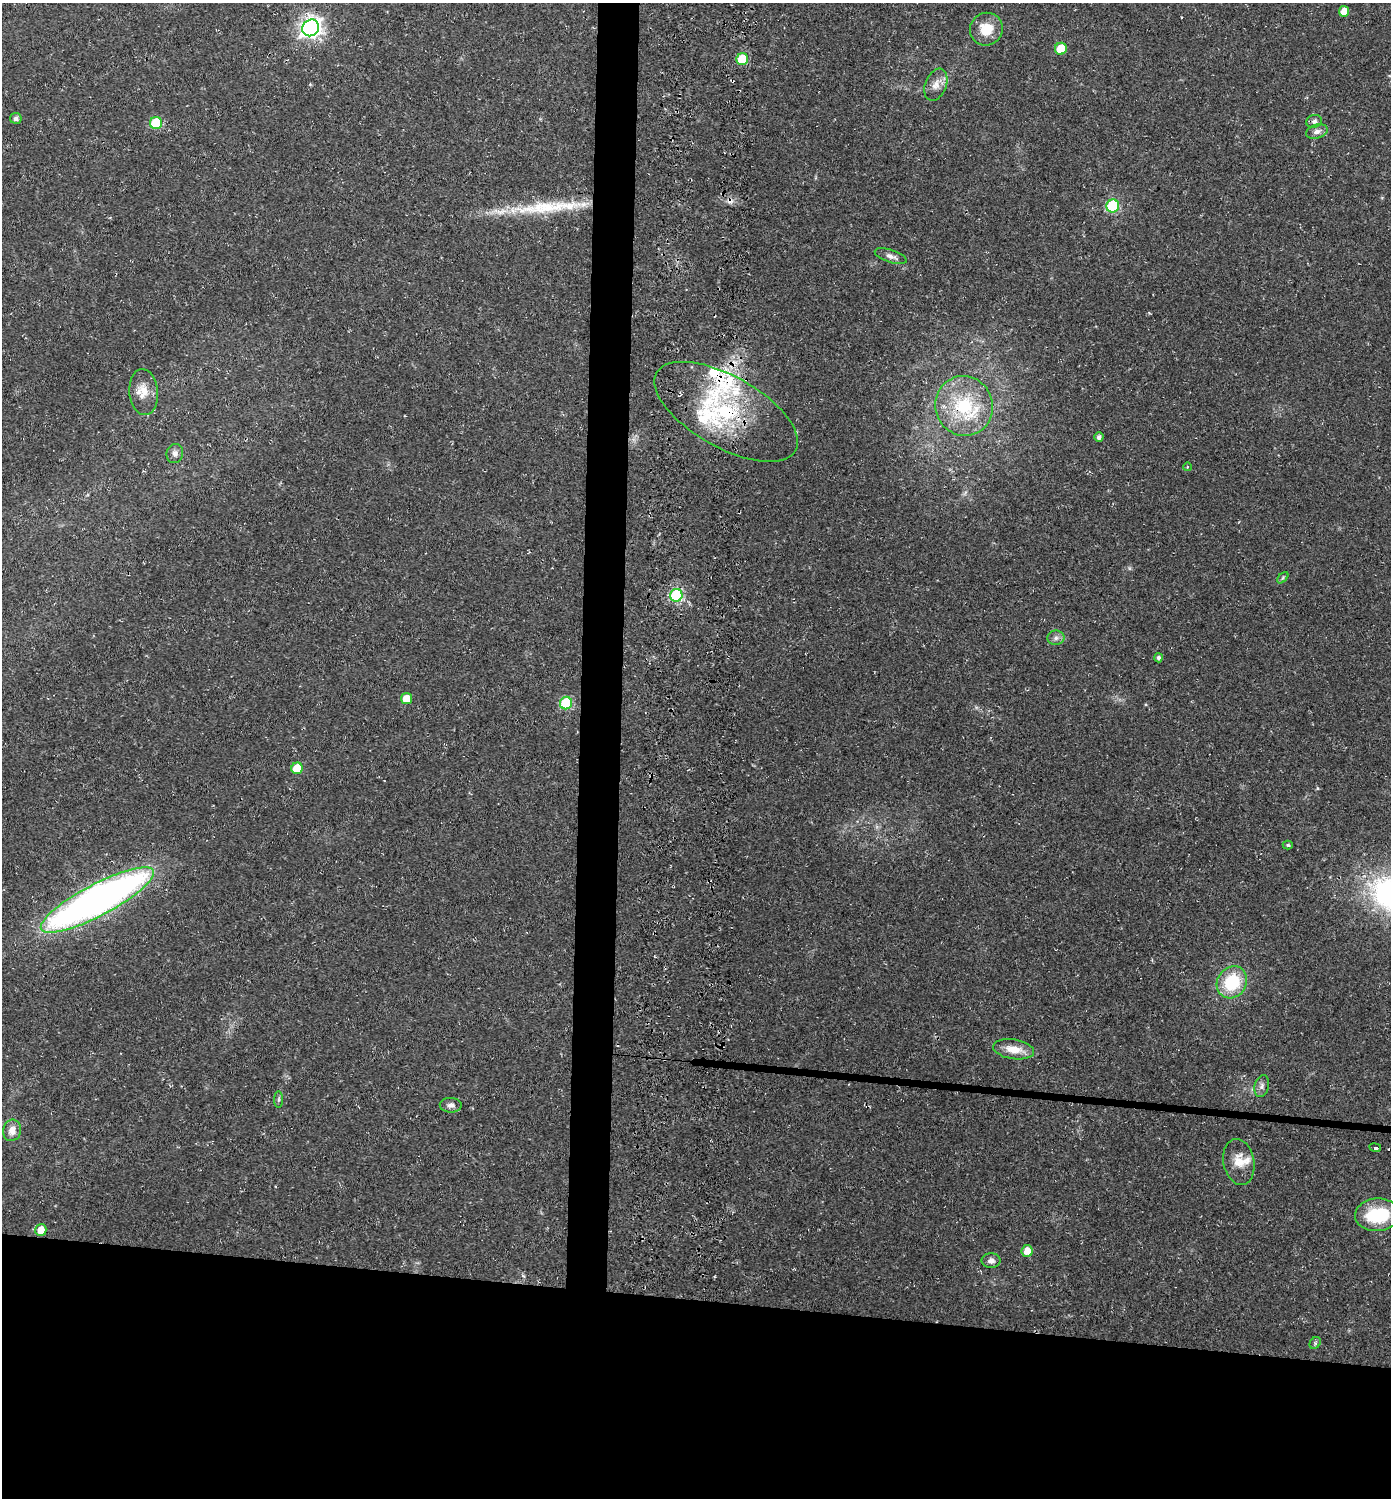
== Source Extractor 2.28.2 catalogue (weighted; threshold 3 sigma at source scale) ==
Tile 8 of 3 x 3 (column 2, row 3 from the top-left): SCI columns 1730-3118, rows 7-1502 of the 4851 x 4504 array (HDU 1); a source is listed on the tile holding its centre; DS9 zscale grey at full resolution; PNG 1393 x 1500 px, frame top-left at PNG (2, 3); each listed source drawn as its Kron ellipse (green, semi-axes under 4 px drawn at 4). Shown black and unused: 16% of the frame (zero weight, under 3 of 4 exposures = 5% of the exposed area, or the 3 px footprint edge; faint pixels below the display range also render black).
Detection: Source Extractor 2.28.2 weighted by HDU 2 'WHT'; one run over the whole footprint, this tile lists its part. Background 0.0178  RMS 0.0032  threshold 0.0146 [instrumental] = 3 sigma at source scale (4.5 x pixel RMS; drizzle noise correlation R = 1.50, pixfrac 1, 0.0396/0.0396 arcsec/px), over >= 5 px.
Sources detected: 48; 1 inside a brighter object's white glare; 2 cosmic-ray / hot-pixel residue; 1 long thin detection or spike segment (spike, bleed or trail) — neither listed nor drawn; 4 inside a brighter listed object's ellipse — not listed separately; the other 40 listed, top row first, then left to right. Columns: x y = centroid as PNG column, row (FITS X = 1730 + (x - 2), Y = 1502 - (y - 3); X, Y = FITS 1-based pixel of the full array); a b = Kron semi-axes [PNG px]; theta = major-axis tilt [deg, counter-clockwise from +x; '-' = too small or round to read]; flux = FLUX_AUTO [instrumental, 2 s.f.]
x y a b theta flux
1344 11 5 5 - 3.5
311 28 9 8 - 170
986 29 17 16 - 6.8
1061 49 6 6 - 7.7
742 59 6 6 - 14
936 85 17 10 68 2.9
16 118 6 5 - 1.1
1314 121 8 6 13 0.96
156 123 6 6 - 17
1317 132 11 7 17 1.5
1113 206 6 6 - 30
891 256 16 6 -18 1.6
144 392 23 14 -85 4.8
964 406 30 28 -70 22
726 412 80 35 -29 42
1099 437 5 4 - 1.3
175 453 10 8 73 1.4
1187 467 4 3 - 0.29
1283 578 7 4 45 0.5
676 595 6 6 - 37
1056 638 8 7 - 1.3
1158 658 4 4 - 0.97
406 698 5 5 - 4
566 703 6 6 - 21
297 768 6 5 - 8.9
1288 845 5 4 - 0.52
97 900 63 16 28 200
1232 982 17 14 55 16
1014 1049 21 9 -9 4.9
1262 1086 11 7 75 1.3
279 1100 8 4 89 0.6
451 1105 11 7 -1 1.4
12 1130 11 9 76 2.7
1375 1148 6 3 -9 6.8
1239 1162 23 15 -79 5.2
1378 1215 22 16 4 17
41 1230 6 5 - 3.9
1027 1251 6 5 - 3.3
991 1261 9 7 1 1.5
1315 1343 6 5 - 0.58
Overlapping masked pixels (flux is a lower limit): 2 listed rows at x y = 964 406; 726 412